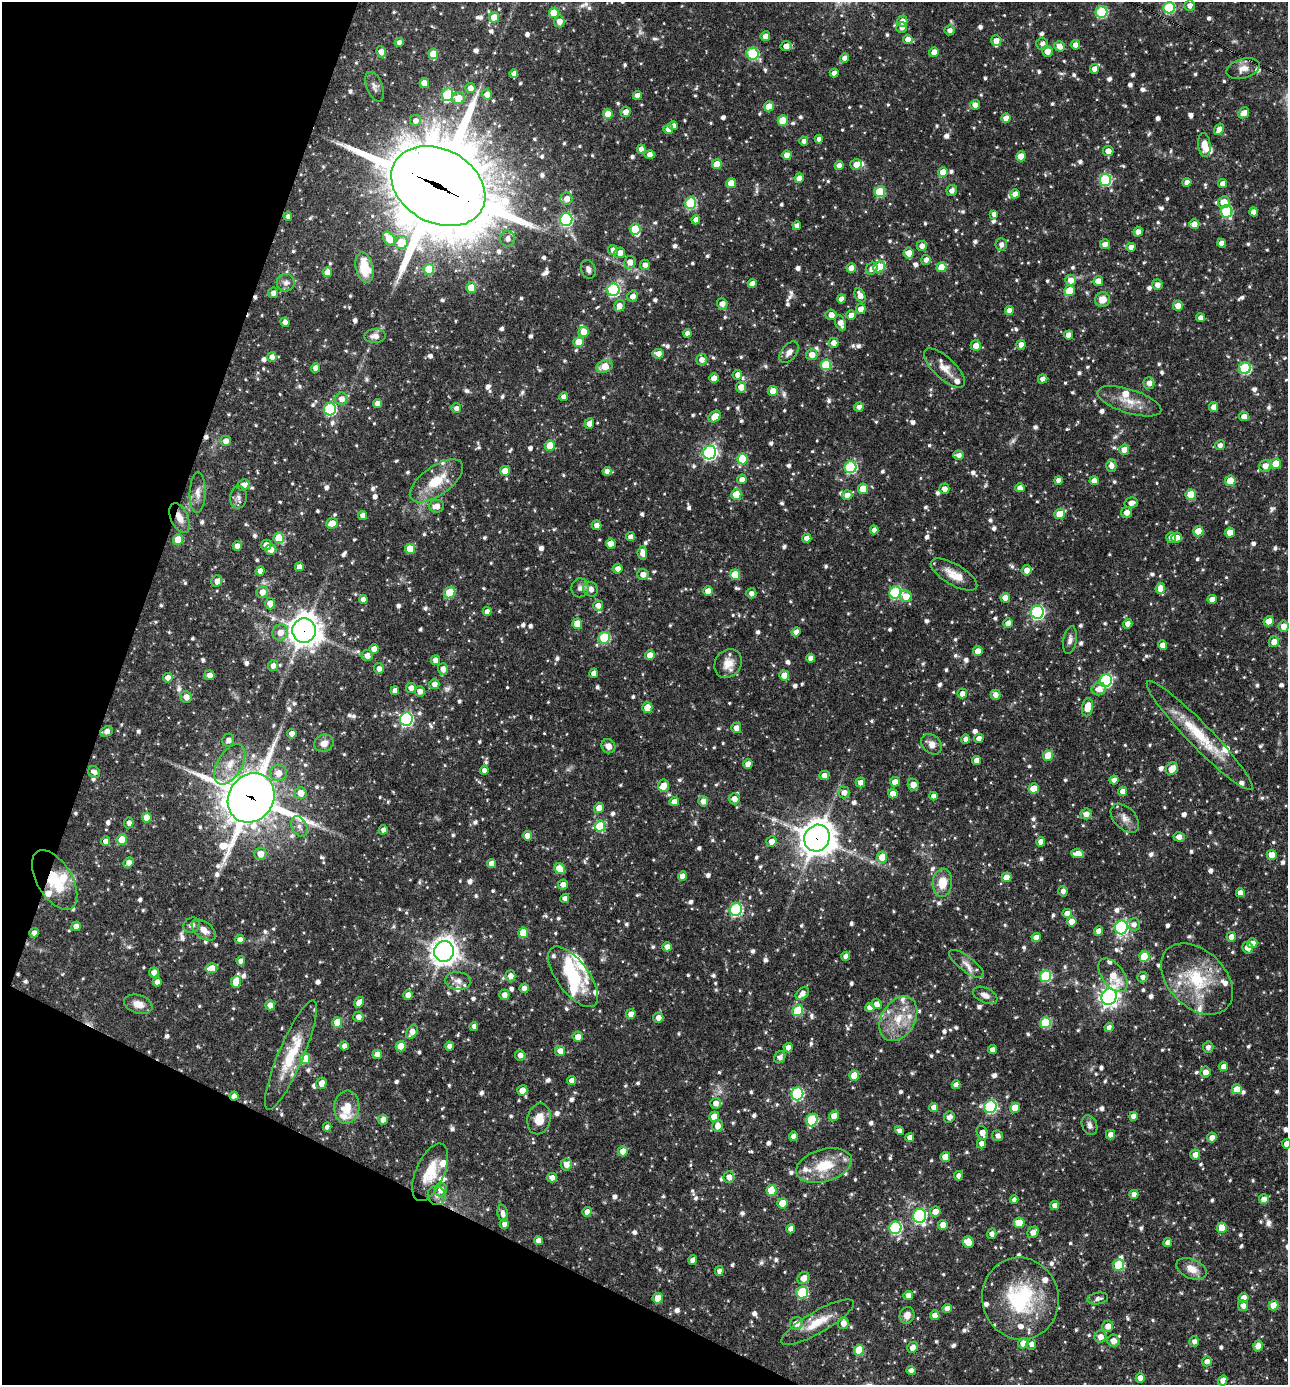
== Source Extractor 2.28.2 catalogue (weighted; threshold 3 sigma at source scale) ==
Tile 9 of 4 x 4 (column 1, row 3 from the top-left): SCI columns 270-1555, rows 1385-2767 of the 5550 x 5536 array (HDU 1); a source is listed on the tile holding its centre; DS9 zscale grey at full resolution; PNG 1290 x 1387 px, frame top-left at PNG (2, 2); each listed source drawn as its Kron ellipse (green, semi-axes under 4 px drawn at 4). Shown black and unused: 19% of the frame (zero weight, under 3 of 4 exposures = <1% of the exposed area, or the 3 px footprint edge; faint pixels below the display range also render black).
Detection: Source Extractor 2.28.2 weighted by HDU 2 'WHT'; one run over the whole footprint, this tile lists its part. Background 0.0682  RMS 0.0037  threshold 0.0164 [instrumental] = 3 sigma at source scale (4.5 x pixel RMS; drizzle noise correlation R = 1.50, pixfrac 1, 0.05/0.05 arcsec/px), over >= 5 px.
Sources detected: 1216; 4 too faint to see at this stretch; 2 inside a brighter object's white glare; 3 cosmic-ray / hot-pixel residue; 1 long thin detection or spike segment (spike, bleed or trail) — neither listed nor drawn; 46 inside a brighter listed object's ellipse — not listed separately; of the other 1160, all 500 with FLUX_AUTO >= 1.64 (the completeness limit of this list) listed and drawn (660 fainter detections not listed), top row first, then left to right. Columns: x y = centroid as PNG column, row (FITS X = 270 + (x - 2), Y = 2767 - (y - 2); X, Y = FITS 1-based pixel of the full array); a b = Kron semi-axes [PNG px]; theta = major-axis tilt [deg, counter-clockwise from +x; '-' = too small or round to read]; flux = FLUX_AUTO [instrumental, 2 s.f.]
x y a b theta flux
1190 5 5 5 - 1.9
1169 8 6 5 - 30
1102 12 6 5 - 29
554 13 5 5 - 9.3
494 17 5 5 - 5
559 21 6 5 - 3.1
902 21 5 5 - 2.8
902 28 5 5 - 1.8
950 30 5 5 - 1.8
765 36 5 4 - 2.4
908 39 5 4 - 2.7
996 40 5 5 - 2.7
399 42 4 4 - 2.2
1042 44 6 6 - 2
1075 45 4 4 - 2.3
786 46 5 5 - 2.7
1059 46 6 5 - 2.5
1047 51 5 5 - 3
381 52 5 4 - 3.4
934 52 5 5 - 2.8
433 54 5 5 - 8.1
753 54 6 5 - 30
845 58 5 4 - 2.4
1094 69 5 4 - 2.6
1243 69 17 10 16 3.6
514 73 4 4 - 1.9
834 73 4 4 - 2.4
424 83 5 4 - 4.1
375 87 15 8 -69 1.8
470 88 5 5 - 2.5
487 94 5 5 - 2.8
447 95 6 5 - 31
637 95 4 4 - 2.4
459 98 6 6 - 6.6
975 105 5 5 - 2.3
769 106 5 4 - 5.3
626 112 5 5 - 2.4
1244 113 6 5 - 2.8
608 114 5 5 - 7.4
1006 118 5 4 - 2.9
415 120 5 5 - 2.2
783 121 5 5 - 10
674 126 4 4 - 2.5
668 129 5 4 - 2.7
1219 129 6 4 57 2.5
819 139 4 4 - 2
804 141 4 4 - 1.8
1204 145 12 6 -85 4.1
641 149 4 4 - 2.3
1108 151 5 5 - 2.7
650 155 5 4 - 2.6
787 155 5 4 - 3.4
1021 156 5 5 - 6.8
717 164 5 5 - 6.4
839 165 4 4 - 2
856 165 5 5 - 2.7
943 172 5 4 - 5.4
799 178 5 4 - 4.1
1105 180 6 6 - 37
1187 182 4 4 - 2.4
731 183 5 5 - 6.5
1223 183 4 4 - 2.4
438 186 49 37 -28 5200
952 191 5 5 - 1.8
880 192 5 5 - 19
1015 194 5 4 - 2.3
566 199 6 6 - 3
1224 202 6 5 - 5.3
691 203 6 5 - 33
1226 211 6 6 - 29
1254 212 4 4 - 2.5
994 214 4 4 - 1.6
288 216 4 4 - 1.7
566 219 6 6 - 44
696 220 4 4 - 2.3
1194 224 5 5 - 2.6
797 225 4 4 - 1.9
635 229 5 5 - 13
1138 232 5 4 - 2.5
389 239 7 5 -57 9.5
508 239 8 7 - 2.3
401 243 7 6 - 8.5
1221 243 4 4 - 2.5
1001 244 6 5 - 2.1
1105 244 5 5 - 2.3
922 246 5 5 - 2.2
1131 247 4 4 - 2.4
613 250 5 5 - 2.1
620 253 5 5 - 2.7
909 253 6 5 - 3.8
926 260 5 4 - 1.9
630 262 6 5 - 3.1
645 265 5 5 - 2.5
364 267 15 8 -76 11
879 267 6 5 - 14
941 267 5 5 - 6.4
851 268 5 4 - 3.5
872 268 6 5 - 2.1
429 269 5 5 - 11
588 269 10 7 -71 1.9
327 272 5 4 - 3.7
1071 280 5 5 - 3.4
1098 281 5 4 - 3.2
286 283 9 8 - 1.9
752 284 4 4 - 3
1157 285 5 5 - 2.1
471 287 5 5 - 6.5
613 290 6 6 - 51
1069 291 5 5 - 7.4
273 293 5 5 - 2
860 295 7 5 -62 3
632 296 6 5 - 2.3
841 299 4 4 - 2.4
1102 300 7 7 - 4.1
722 304 6 5 - 2.8
619 306 6 5 - 2.5
1178 306 5 5 - 3.2
861 309 5 5 - 3.3
1009 310 4 4 - 2.6
831 315 5 5 - 2.6
851 315 5 4 - 2.2
1201 318 4 4 - 2.5
285 322 5 4 - 3.1
841 323 8 5 -68 3
584 332 5 5 - 6.5
687 333 4 4 - 1.8
1068 335 4 4 - 2.8
375 336 10 7 2 2.7
579 342 5 5 - 6.7
834 343 5 5 - 2.6
1021 345 4 4 - 2.7
976 346 5 5 - 3.7
789 352 12 7 51 2.3
658 354 5 5 - 2.7
812 355 5 5 - 3.2
272 357 5 4 - 2.4
702 360 6 5 - 2.3
826 365 5 5 - 18
605 366 8 6 21 5.5
316 368 5 4 - 2.6
944 368 26 11 -43 4.9
1245 368 6 6 - 36
737 375 5 5 - 2.4
714 378 5 4 - 2.9
1043 379 5 4 - 2.1
1149 383 6 5 - 2.3
741 387 5 5 - 3.8
773 391 5 5 - 4.3
564 397 4 4 - 2.5
341 399 6 6 - 2.8
1129 401 33 12 -18 7.3
377 403 4 4 - 3
859 407 5 4 - 1.8
1214 407 5 4 - 2.7
456 408 5 5 - 1.7
330 409 6 6 - 39
715 417 7 5 38 5.2
1244 417 5 4 - 2.9
589 423 5 5 - 2.5
226 441 5 5 - 2.4
550 445 5 5 - 8.9
1220 445 5 4 - 1.8
1124 450 5 5 - 3.3
710 452 7 6 - 83
959 455 5 4 - 1.8
742 459 5 5 - 12
1276 464 5 5 - 6.5
1111 466 6 5 - 2.5
1265 466 6 5 - 3.1
850 467 6 6 - 41
505 471 5 5 - 4.3
607 471 4 4 - 2.3
742 479 5 4 - 2.5
1058 480 4 4 - 2.2
1094 480 4 4 - 2.6
436 481 31 14 35 12
1230 481 5 5 - 8.1
243 485 6 5 - 3.9
1020 488 4 4 - 3
863 489 5 5 - 6.7
944 489 5 5 - 2.6
198 493 20 8 88 3
1191 494 5 5 - 11
736 495 5 5 - 11
847 495 5 5 - 2.8
239 497 11 8 82 1.7
1131 503 7 5 15 2.2
436 506 7 6 - 2.7
1126 512 5 5 - 2.7
1060 514 6 5 - 8.8
363 515 4 4 - 2.4
180 518 16 9 -66 3.9
332 523 6 5 - 4.9
597 525 5 5 - 2
874 530 4 4 - 1.9
1198 531 5 5 - 7.1
1230 533 5 5 - 4.5
630 537 4 4 - 2.4
1171 537 5 5 - 2.5
279 538 5 5 - 11
807 538 4 4 - 2.7
1176 538 5 5 - 2.9
178 540 5 5 - 10
611 543 5 5 - 4.8
266 545 5 5 - 2.2
237 546 4 4 - 3
410 549 5 5 - 8
271 550 5 5 - 2.9
642 553 7 5 -83 3.2
299 567 4 4 - 2.1
618 569 5 5 - 2.6
1027 570 5 5 - 2.5
260 571 4 4 - 3
643 574 6 5 - 2.6
735 575 5 5 - 8.7
954 575 26 10 -30 5.9
217 581 6 5 - 2.9
580 588 9 8 - 1.8
1160 588 5 5 - 4.9
591 589 8 7 - 2.5
708 591 5 4 - 4.5
262 592 6 5 - 3.3
895 592 6 6 - 40
449 593 6 5 - 10
751 593 5 5 - 1.8
906 596 6 5 - 5.1
1005 598 5 4 - 4
1212 599 5 4 - 2.8
363 600 4 4 - 2.6
270 603 6 5 - 3.9
598 605 5 5 - 2.5
487 611 4 4 - 2.1
1037 612 6 6 - 66
1269 621 5 5 - 3.1
1008 623 5 4 - 2.7
577 624 5 5 - 6.2
1128 624 5 4 - 2.7
1284 626 6 5 - 3
304 630 12 11 - 490
280 632 8 7 - 3.7
796 632 5 4 - 2
604 638 5 5 - 27
1070 640 14 6 80 1.8
1274 642 5 5 - 3
1162 645 4 4 - 2.5
374 649 5 4 - 3.7
978 651 5 5 - 3.2
367 655 5 5 - 2.6
650 655 5 4 - 4.1
810 658 4 4 - 2.2
435 660 5 4 - 2.5
728 663 15 12 53 5.2
273 666 5 5 - 2.1
379 669 5 5 - 2
443 669 6 5 - 2.8
594 673 5 4 - 2.8
209 675 5 5 - 2.8
784 675 5 5 - 4.6
168 678 5 4 - 3
1106 681 6 6 - 52
434 684 5 5 - 2.3
411 688 5 5 - 2.8
1099 689 7 6 - 3.2
395 691 4 4 - 2.4
420 691 5 5 - 2.1
962 693 5 5 - 2.4
995 695 5 5 - 2.4
186 697 6 5 - 2.8
1087 707 9 5 82 5.7
647 708 5 5 - 8
406 719 6 6 - 62
736 728 5 5 - 2.8
106 731 6 5 - 2.6
292 734 4 4 - 3
1200 735 75 12 -46 18
979 738 5 4 - 1.9
965 739 5 4 - 1.8
228 740 6 6 - 2
324 743 10 8 25 3
932 744 11 9 -43 2.9
608 746 7 6 - 2.4
1048 756 5 5 - 11
977 760 4 4 - 2.5
230 764 22 12 59 6.9
748 764 5 4 - 3
1172 769 6 5 - 4.9
484 770 5 4 - 1.9
94 772 6 5 - 1.8
278 773 8 8 - 3.9
824 776 5 4 - 2.4
1114 780 4 4 - 2.3
895 782 5 4 - 3.2
860 783 5 5 - 2.5
913 785 6 5 - 3.6
663 786 6 5 - 3.7
1034 788 5 5 - 6.6
1123 791 5 4 - 2.6
300 793 6 6 - 4.5
844 793 6 5 - 1.9
893 794 5 4 - 5
933 796 4 4 - 1.9
251 798 26 22 56 1500
734 799 5 5 - 2.8
703 801 5 5 - 2.8
674 802 5 4 - 2.7
599 808 5 5 - 3.4
1086 814 5 5 - 2.5
147 817 5 5 - 6.9
1125 818 17 10 -46 3.1
129 823 5 4 - 1.7
299 826 11 7 -63 2.1
600 826 5 5 - 19
383 830 4 4 - 1.9
527 836 4 4 - 3
1179 837 6 4 -18 2.7
817 838 14 12 57 630
122 840 5 5 - 9.6
106 841 5 4 - 2.6
771 841 5 5 - 3.1
1041 842 4 4 - 2.8
260 854 6 6 - 4.6
1078 854 6 4 -3 4.2
1272 855 5 5 - 4.5
882 857 5 5 - 5.8
128 863 6 4 42 2.7
491 863 4 4 - 2.8
559 869 6 5 - 8.6
682 876 5 4 - 3
1006 877 5 4 - 4.9
55 880 33 17 -59 16
942 883 14 9 84 7
563 885 5 5 - 2.4
1063 891 5 4 - 1.7
1240 893 4 4 - 2.8
565 898 4 4 - 2
736 910 6 6 - 44
1067 913 4 4 - 2.6
1072 922 5 5 - 3.7
1134 924 6 6 - 2
192 925 8 7 - 1.7
76 926 5 4 - 2.9
1121 927 7 6 - 77
204 930 14 8 -37 3.3
1099 931 5 4 - 2.7
34 933 4 4 - 2
523 933 5 5 - 12
1231 937 5 4 - 2.4
1036 938 4 4 - 3.5
240 940 4 4 - 2.9
1252 943 5 4 - 2.4
667 947 4 4 - 2.7
1247 948 6 5 - 3
444 951 10 10 - 350
846 956 4 4 - 2.5
1144 956 5 5 - 14
241 961 4 4 - 2.3
966 964 21 7 -37 3.1
211 968 6 5 - 4.8
154 972 5 5 - 3
1113 975 19 11 -52 6.4
510 976 5 5 - 2.7
1045 976 6 5 - 28
573 977 36 16 -53 23
1142 977 5 5 - 1.6
1197 979 42 28 -44 24
458 981 13 9 -6 2.3
157 982 4 4 - 2.3
236 982 6 5 - 6.6
524 988 5 4 - 2.4
802 994 8 5 46 2.5
408 995 5 4 - 3.6
504 995 5 5 - 2.5
985 995 13 7 -25 2.3
1109 997 8 7 - 190
359 1002 6 4 50 2.8
138 1004 15 9 -17 3.9
876 1004 5 5 - 2.1
270 1005 5 4 - 2.6
870 1008 4 4 - 3
797 1011 6 5 - 19
631 1014 5 5 - 3
358 1017 5 5 - 2.1
658 1018 5 5 - 2.7
898 1019 24 16 60 11
337 1022 5 5 - 9.1
1046 1023 5 5 - 20
474 1026 4 4 - 1.8
1109 1027 5 4 - 1.8
412 1032 7 5 59 3.2
578 1037 5 5 - 3.6
344 1046 4 4 - 2.1
401 1046 5 5 - 8
450 1046 4 4 - 2.5
1208 1047 5 5 - 1.7
788 1048 5 4 - 2.3
992 1050 4 4 - 2.6
560 1051 5 5 - 3.7
377 1054 5 4 - 2.7
291 1055 59 12 67 17
520 1055 5 5 - 2
780 1057 6 5 - 1.8
305 1059 5 5 - 13
1223 1066 5 4 - 2.4
1205 1072 5 5 - 2.7
854 1076 5 5 - 7.9
571 1081 4 4 - 2.6
321 1083 6 5 - 2.9
956 1085 4 4 - 2.4
1237 1089 5 5 - 5.7
522 1090 5 5 - 4.1
797 1094 6 6 - 45
234 1096 4 4 - 2.4
716 1103 5 5 - 2.5
347 1107 16 12 85 6.8
934 1107 4 4 - 2.5
990 1107 6 6 - 42
1015 1108 5 5 - 6.6
834 1116 5 5 - 3.4
1133 1116 4 4 - 2.3
714 1117 5 5 - 6.6
949 1117 6 5 - 1.9
539 1119 15 11 77 5.3
383 1120 5 4 - 2.8
812 1120 6 5 - 27
1090 1125 10 7 -67 1.8
717 1126 6 5 - 2.9
327 1127 4 4 - 1.7
900 1131 4 4 - 1.8
982 1133 7 5 -64 3.5
1110 1135 5 4 - 2.4
793 1136 4 4 - 2.2
998 1136 6 5 - 1.9
910 1137 4 4 - 2.4
1212 1138 5 4 - 2.5
981 1144 5 4 - 2.4
1287 1144 4 4 - 3.6
623 1151 5 5 - 3.7
1195 1155 5 5 - 2.5
945 1157 5 5 - 4.4
566 1164 6 5 - 2.9
824 1166 29 16 16 13
430 1172 31 14 67 9.6
958 1176 4 4 - 2
729 1177 6 5 - 2.6
552 1178 5 4 - 2.3
441 1190 7 6 - 3.6
772 1190 5 5 - 14
1134 1194 4 4 - 2.6
437 1195 9 9 - 1.7
1264 1199 5 5 - 3.4
1014 1200 4 4 - 1.7
782 1203 5 5 - 7.7
1055 1205 4 4 - 2.5
587 1212 5 4 - 2.5
935 1212 5 5 - 3.7
503 1213 8 5 -79 1.9
919 1216 7 6 - 62
1019 1223 5 5 - 7.1
504 1224 5 4 - 1.8
943 1225 5 4 - 3.6
895 1228 6 6 - 43
1222 1228 5 5 - 6.2
791 1229 4 4 - 2.8
1033 1232 6 5 - 2.6
992 1234 5 4 - 1.9
538 1241 4 4 - 3.1
968 1242 6 5 - 3.8
1168 1242 4 4 - 2.4
693 1260 5 4 - 2.9
1119 1265 6 5 - 21
1191 1269 16 9 -24 4.4
719 1271 5 4 - 1.7
803 1278 7 5 42 3.3
802 1292 6 5 - 29
908 1296 5 4 - 3.2
658 1298 5 5 - 4.9
1098 1298 10 6 10 1.7
1243 1298 5 5 - 3.3
1020 1299 41 38 -77 34
1274 1305 5 5 - 6.9
1243 1306 5 5 - 2
947 1308 4 4 - 2.5
907 1315 8 7 - 2.4
935 1315 5 4 - 2.6
817 1322 41 11 30 9.2
796 1323 6 6 - 3
843 1323 6 5 - 3.1
1108 1326 5 5 - 2.9
1100 1337 6 6 - 2.8
1113 1341 6 6 - 3.1
1194 1342 5 5 - 1.7
1023 1343 5 5 - 3.9
1031 1344 5 5 - 1.7
1258 1346 5 5 - 3
913 1347 5 5 - 3
859 1350 5 5 - 12
1207 1361 5 5 - 2
911 1371 4 4 - 1.9
1140 1378 5 4 - 3.5
1223 1380 5 4 - 2.7
Overlapping masked pixels (flux is a lower limit): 9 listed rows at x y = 438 186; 180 518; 304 630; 106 731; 251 798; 817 838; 55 880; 985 995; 234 1096
Isophote crosses this tile's border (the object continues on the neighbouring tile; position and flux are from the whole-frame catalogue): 1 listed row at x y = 1287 1144